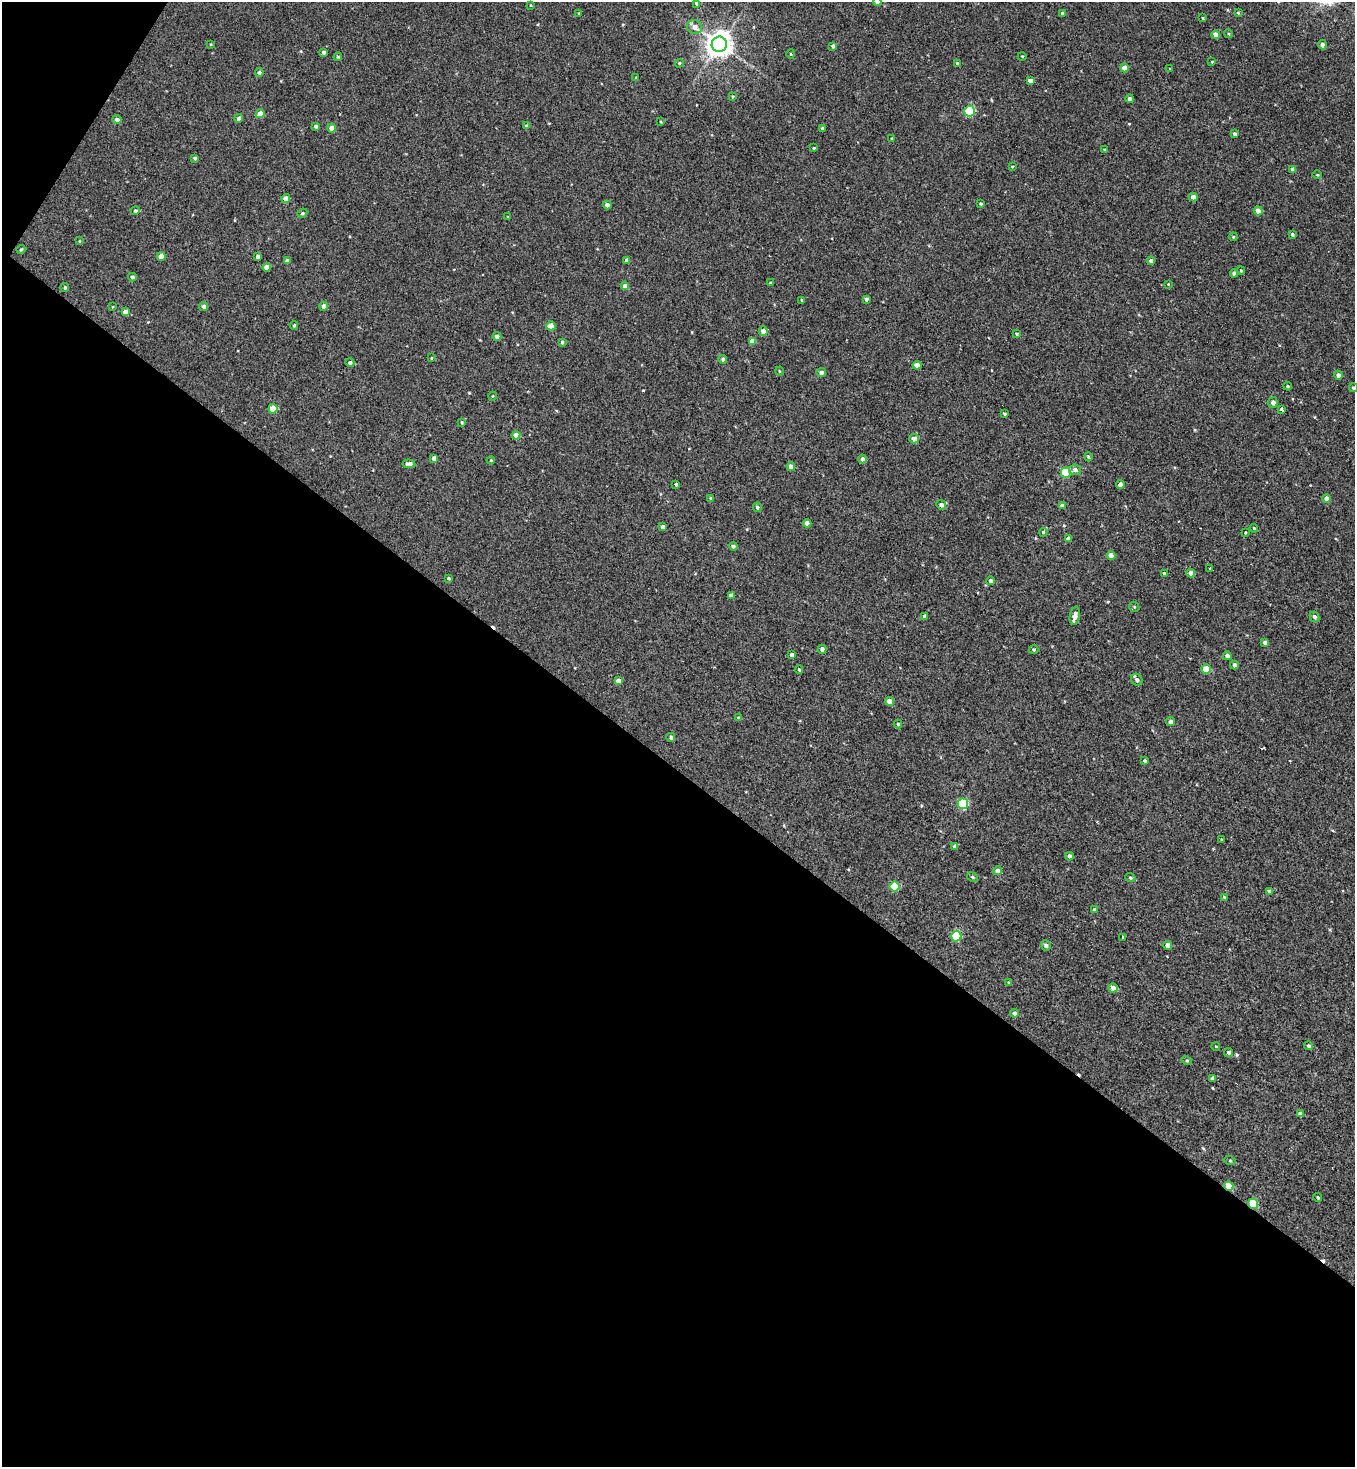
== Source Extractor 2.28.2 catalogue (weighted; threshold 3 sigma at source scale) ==
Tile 3 of 2 x 2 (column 1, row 2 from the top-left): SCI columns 123-1475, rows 1-1465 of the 2918 x 2930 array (HDU 1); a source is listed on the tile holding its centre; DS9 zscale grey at full resolution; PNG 1357 x 1469 px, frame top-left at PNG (2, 2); each listed source drawn as its Kron ellipse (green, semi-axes under 4 px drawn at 4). Shown black and unused: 49% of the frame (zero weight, under 2 of 3 exposures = <1% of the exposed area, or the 3 px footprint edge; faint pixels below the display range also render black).
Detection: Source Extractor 2.28.2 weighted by HDU 2 'WHT'; one run over the whole footprint, this tile lists its part. Background 0.257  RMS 0.68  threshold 3.08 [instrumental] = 3 sigma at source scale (4.5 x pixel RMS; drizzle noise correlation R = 1.50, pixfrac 1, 0.05/0.05 arcsec/px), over >= 5 px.
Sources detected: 180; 3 cosmic-ray / hot-pixel residue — neither listed nor drawn; the other 177 listed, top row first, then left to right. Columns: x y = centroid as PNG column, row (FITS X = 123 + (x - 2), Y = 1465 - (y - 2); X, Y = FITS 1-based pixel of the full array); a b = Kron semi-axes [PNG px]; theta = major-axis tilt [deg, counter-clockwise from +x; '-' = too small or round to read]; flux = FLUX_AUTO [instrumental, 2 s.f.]
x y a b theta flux
877 2 4 4 - 250
696 3 4 4 - 130
530 5 4 2 - 47
579 13 4 2 - 46
1062 13 4 3 - 110
1238 13 4 3 - 71
1203 18 3 3 - 58
694 27 8 7 - 400
1229 34 4 3 - 71
1216 35 4 4 - 480
211 44 3 3 - 54
719 44 7 7 - 74000
1322 45 4 4 - 250
833 46 4 4 - 210
323 52 4 4 - 150
791 54 5 3 - 64
1022 56 4 3 - 53
338 57 4 3 - 75
1212 61 3 2 - 48
679 63 4 4 - 80
958 63 4 3 - 180
1124 68 4 4 - 480
1170 69 4 2 - 49
259 73 4 4 - 120
636 78 4 3 - 57
1030 81 4 4 - 290
733 97 4 3 - 61
1130 99 4 4 - 250
969 111 5 5 - 4700
260 114 4 4 - 750
239 118 4 4 - 190
117 119 5 4 - 220
661 122 3 3 - 52
316 126 4 4 - 160
527 126 4 4 - 190
332 128 4 4 - 560
823 128 3 3 - 140
1235 134 4 4 - 130
892 138 3 3 - 59
814 148 3 3 - 61
1104 149 4 3 - 54
195 158 3 3 - 120
1012 167 4 2 - 52
1293 169 4 4 - 200
1317 175 4 3 - 57
1193 197 4 4 - 390
286 198 4 4 - 380
981 204 3 3 - 65
607 205 4 4 - 290
135 211 4 4 - 130
1258 211 4 4 - 480
302 213 5 4 - 99
508 217 3 2 - 49
1292 234 4 4 - 130
1233 237 4 3 - 58
79 241 4 3 - 55
21 249 4 3 - 79
161 256 4 4 - 700
258 257 4 3 - 230
627 260 4 4 - 370
287 261 4 4 - 210
1151 261 4 4 - 300
266 267 4 4 - 570
1241 270 4 3 - 75
1234 273 4 4 - 210
132 277 4 4 - 130
770 282 4 3 - 52
1168 284 3 3 - 43
625 286 4 4 - 570
65 288 4 4 - 99
866 299 4 3 - 180
802 300 3 3 - 110
324 306 4 4 - 280
112 307 4 2 - 46
204 307 4 4 - 220
125 312 4 4 - 420
294 325 4 3 - 86
551 326 4 4 - 1200
763 331 4 4 - 300
1017 334 4 4 - 99
497 336 4 4 - 250
752 341 4 4 - 470
562 342 3 3 - 110
432 358 3 2 - 43
723 359 4 4 - 170
350 363 4 4 - 140
917 365 4 4 - 610
779 371 4 3 - 61
821 373 4 4 - 230
1338 375 4 4 - 270
1288 386 4 3 - 79
1353 388 4 4 - 110
493 396 4 3 - 46
1273 403 5 4 - 320
273 409 4 4 - 1400
1281 409 3 3 - 2000
1005 414 4 3 - 90
462 422 4 3 - 80
516 435 4 4 - 730
914 439 5 4 - 470
1088 457 4 3 - 100
434 458 4 4 - 320
863 459 4 4 - 250
491 460 4 3 - 73
409 464 6 4 -6 320
791 467 4 4 - 470
1075 470 6 5 - 230
1066 473 5 5 - 3300
676 484 4 3 - 130
1120 484 4 4 - 320
711 498 4 3 - 100
1327 499 4 4 - 350
941 505 5 4 - 220
1062 506 4 4 - 240
757 507 5 4 - 120
807 523 4 4 - 320
663 527 4 3 - 220
1254 528 4 3 - 57
1043 532 4 4 - 90
1245 533 3 2 - 64
1068 539 4 4 - 230
733 546 4 4 - 140
1111 555 4 4 - 670
1210 568 3 3 - 190
1164 573 4 3 - 100
1191 573 4 4 - 340
448 578 4 4 - 89
991 581 4 4 - 230
731 596 4 4 - 310
1134 607 5 5 - 94
925 616 4 4 - 280
1075 616 9 5 79 450
1314 617 5 4 - 190
1265 642 4 3 - 230
822 649 4 4 - 210
1034 650 5 4 - 86
792 655 4 3 - 220
1227 656 4 4 - 310
1234 665 4 4 - 220
799 669 4 3 - 96
1206 669 5 4 - 1400
1137 680 6 5 - 200
618 681 4 4 - 480
889 701 4 4 - 710
738 718 4 3 - 130
1171 722 4 4 - 230
898 724 4 4 - 85
671 737 4 4 - 180
1145 761 3 3 - 110
963 804 5 5 - 4600
1221 839 3 3 - 61
955 847 4 4 - 290
1069 856 4 4 - 190
997 871 4 4 - 420
973 877 6 4 -28 110
1130 878 5 4 - 100
894 886 5 5 - 2900
1269 891 3 3 - 140
1224 897 3 3 - 65
1094 910 4 3 - 120
956 936 5 5 - 4600
1123 937 3 2 - 75
1046 945 5 5 - 160
1168 945 4 4 - 410
1009 983 4 3 - 85
1113 988 4 4 - 390
1014 1013 4 4 - 220
1309 1046 4 4 - 170
1216 1047 4 3 - 50
1228 1052 4 4 - 190
1187 1060 5 4 - 89
1212 1078 3 3 - 190
1300 1114 4 4 - 380
1230 1161 6 3 -19 69
1229 1186 5 4 - 1100
1318 1198 4 3 - 100
1253 1204 5 5 - 1900
Overlapping masked pixels (flux is a lower limit): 2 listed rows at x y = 1229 1186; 1253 1204
Isophote crosses this tile's border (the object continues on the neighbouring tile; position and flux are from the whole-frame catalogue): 2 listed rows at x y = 877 2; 1353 388